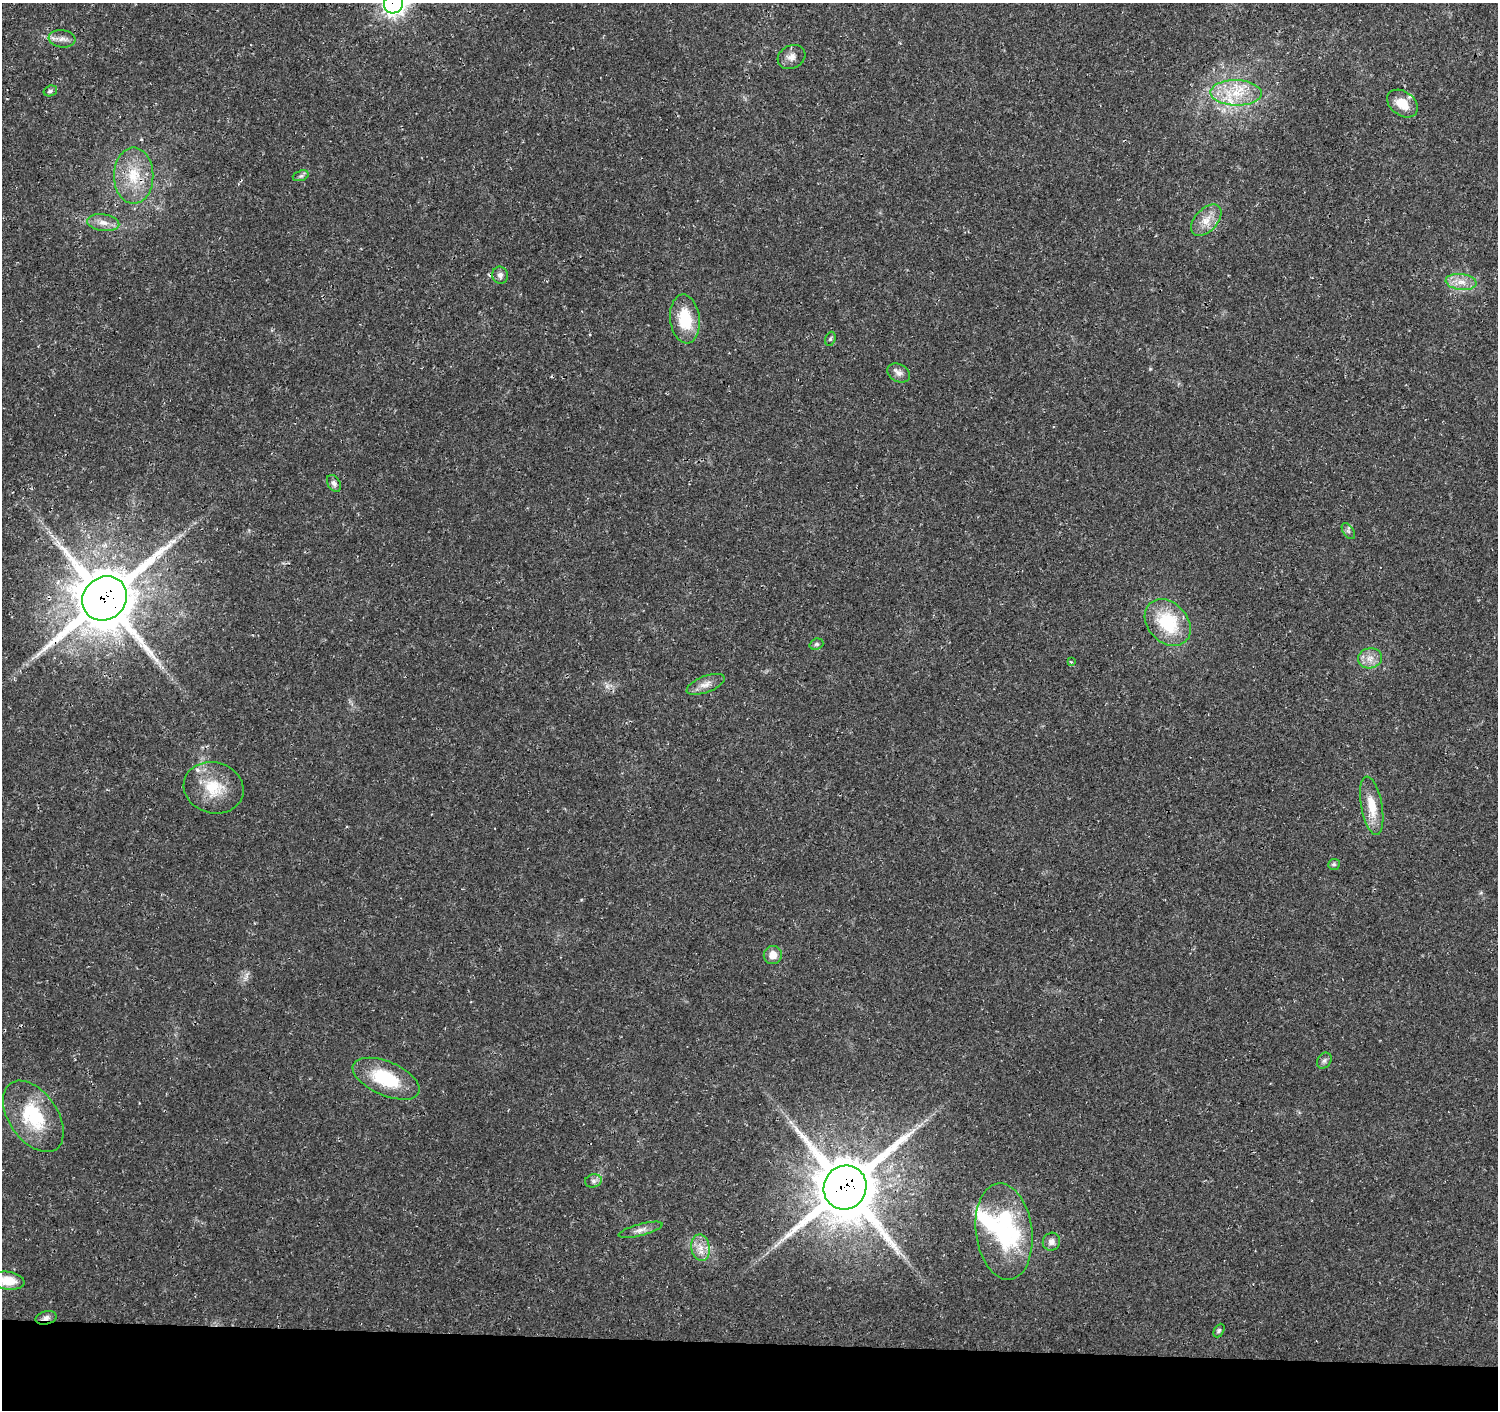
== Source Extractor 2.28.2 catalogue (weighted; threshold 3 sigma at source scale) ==
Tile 8 of 3 x 3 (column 2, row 3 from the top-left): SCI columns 1500-2995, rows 230-1637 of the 4502 x 4733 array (HDU 1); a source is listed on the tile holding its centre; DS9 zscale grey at full resolution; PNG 1500 x 1412 px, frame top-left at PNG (2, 3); each listed source drawn as its Kron ellipse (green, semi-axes under 4 px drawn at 4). Shown black and unused: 5% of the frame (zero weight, under 3 of 4 exposures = <1% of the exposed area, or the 3 px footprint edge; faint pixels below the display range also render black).
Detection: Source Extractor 2.28.2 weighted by HDU 2 'WHT'; one run over the whole footprint, this tile lists its part. Background 0.025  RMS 0.0028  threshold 0.0125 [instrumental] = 3 sigma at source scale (4.5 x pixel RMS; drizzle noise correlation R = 1.50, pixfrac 1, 0.0396/0.0396 arcsec/px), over >= 5 px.
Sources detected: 44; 2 inside a brighter object's white glare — neither listed nor drawn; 3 inside a brighter listed object's ellipse — not listed separately; the other 39 listed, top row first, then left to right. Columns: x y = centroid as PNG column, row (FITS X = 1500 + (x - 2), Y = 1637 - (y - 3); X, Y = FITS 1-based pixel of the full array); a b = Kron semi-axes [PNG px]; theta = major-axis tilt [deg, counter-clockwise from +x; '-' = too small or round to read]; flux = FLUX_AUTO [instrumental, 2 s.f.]
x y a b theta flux
393 3 10 9 - 160
62 39 13 9 -5 1.9
791 57 14 11 27 2
50 91 7 5 17 0.56
1236 93 25 12 -2 8.6
1402 104 17 12 -36 4.6
134 176 28 19 -90 10
301 176 8 5 19 0.67
1206 220 19 11 47 3.7
103 223 16 8 -8 2.4
500 275 8 7 - 1.2
1461 282 15 8 -6 2.9
685 319 24 15 -83 11
830 339 7 5 71 0.52
899 373 12 8 -28 1.5
334 483 9 6 -59 1
1348 531 9 5 -58 0.73
105 598 23 21 44 1700
1168 623 26 20 -47 16
816 644 7 5 20 0.56
1370 658 12 10 11 2.5
1071 662 4 3 - 0.35
706 684 20 8 21 2.4
214 788 30 25 -16 10
1372 806 30 10 -80 6.3
1334 864 6 5 - 0.47
773 955 9 9 - 3.3
1324 1061 8 6 58 0.77
386 1079 36 17 -23 16
33 1116 40 24 -55 18
593 1181 8 6 14 1
845 1187 22 21 - 1900
641 1230 23 6 15 1.8
1004 1232 48 28 -82 27
1051 1242 9 8 - 1.6
701 1248 13 9 -81 2.8
8 1281 16 9 -8 5.5
46 1318 11 6 13 1.3
1219 1331 7 5 62 0.55
Overlapping masked pixels (flux is a lower limit): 4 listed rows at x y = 393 3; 105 598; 845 1187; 46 1318
Isophote crosses this tile's border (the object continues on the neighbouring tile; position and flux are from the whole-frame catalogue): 2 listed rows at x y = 393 3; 8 1281
Unlisted compact peaks at least as high as the median listed source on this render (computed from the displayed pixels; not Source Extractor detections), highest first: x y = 1150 369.